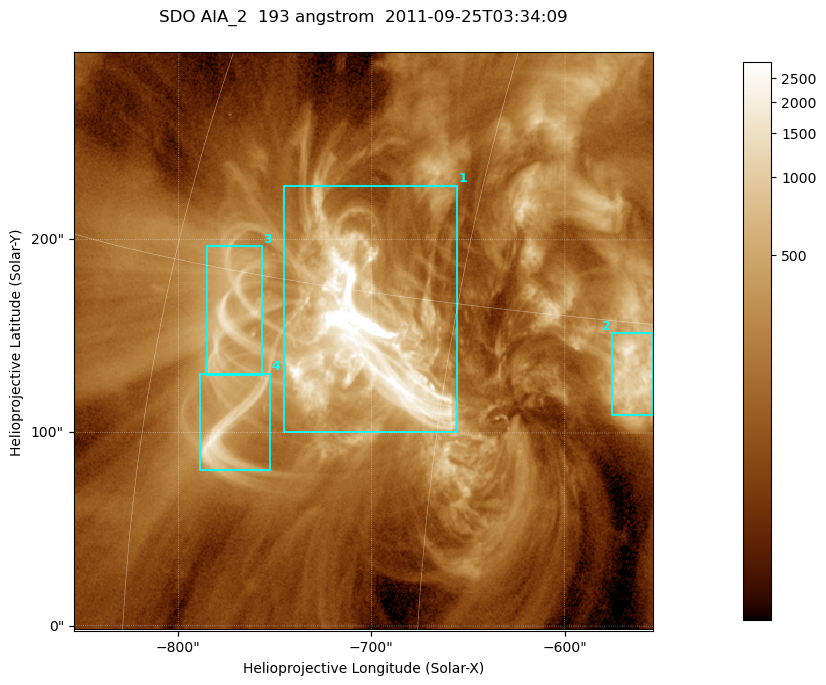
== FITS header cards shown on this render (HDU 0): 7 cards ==
TELESCOP= 'SDO     '           /
INSTRUME= 'AIA_2   '           /
WAVELNTH=                  193 /
WAVEUNIT= 'angstrom'           /
DATE-OBS= '2011-09-25T03:34:09.95' /
CTYPE1  = 'HPLN-TAN'           /
CTYPE2  = 'HPLT-TAN'           /

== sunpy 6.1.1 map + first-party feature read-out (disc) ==
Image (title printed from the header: SDO AIA_2  193 angstrom  2011-09-25T03:34:09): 499 x 499 px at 0.601 arcsec/px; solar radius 957 arcsec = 1592 px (partial field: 3.1% of the solar disc is inside the frame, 100% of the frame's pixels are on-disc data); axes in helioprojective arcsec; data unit not stated in the header (colour bar unlabelled)
Orientation: roll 0.0577 deg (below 1 deg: not rotated)
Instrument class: DISC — disc imager (sunpy class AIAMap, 193 A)
Bright regions (active regions / flare kernels): reference = the on-disc median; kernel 5 px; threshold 5 sigma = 516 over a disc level ~153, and >= 1.15x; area >= 249 px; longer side >= 6 px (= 3.6 arcsec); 4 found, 4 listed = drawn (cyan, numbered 1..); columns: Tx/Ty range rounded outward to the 2 arcsec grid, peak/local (2 s.f.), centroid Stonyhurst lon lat
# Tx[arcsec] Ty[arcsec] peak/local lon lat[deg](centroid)
1 -746..-656 100..228 107 -49 +14
2 -576..-554 108..152 12 -37 +13
3 -786..-756 128..198 10 -56 +14
4 -790..-752 80..132 13 -55 +10